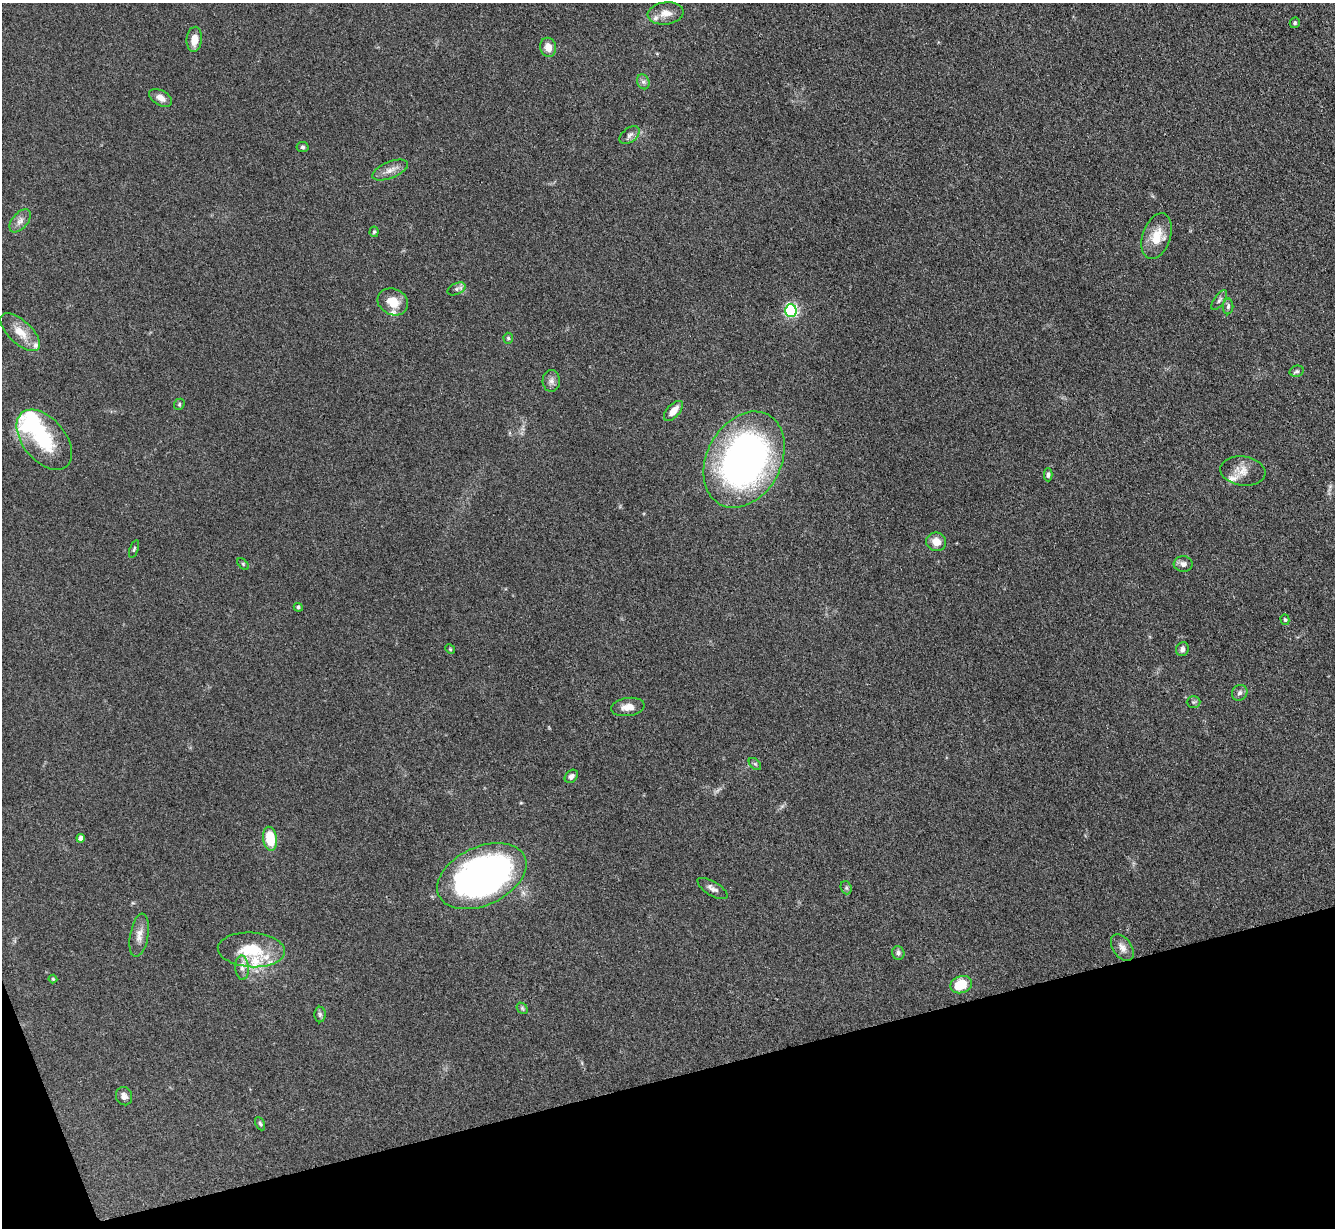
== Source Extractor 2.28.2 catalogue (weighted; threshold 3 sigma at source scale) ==
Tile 14 of 4 x 4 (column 2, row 4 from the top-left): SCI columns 1342-2674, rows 278-1503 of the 5350 x 5332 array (HDU 1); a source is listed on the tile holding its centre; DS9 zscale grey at full resolution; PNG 1337 x 1230 px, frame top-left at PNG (2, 3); each listed source drawn as its Kron ellipse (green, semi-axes under 4 px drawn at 4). Shown black and unused: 13% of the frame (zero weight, under 3 of 4 exposures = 1% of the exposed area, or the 3 px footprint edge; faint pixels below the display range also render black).
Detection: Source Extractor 2.28.2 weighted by HDU 2 'WHT'; one run over the whole footprint, this tile lists its part. Background 0.116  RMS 0.0069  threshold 0.031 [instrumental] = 3 sigma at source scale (4.5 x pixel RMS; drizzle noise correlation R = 1.50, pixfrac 1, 0.05/0.05 arcsec/px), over >= 5 px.
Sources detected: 64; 1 inside a brighter object's white glare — neither listed nor drawn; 7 inside a brighter listed object's ellipse — not listed separately; the other 56 listed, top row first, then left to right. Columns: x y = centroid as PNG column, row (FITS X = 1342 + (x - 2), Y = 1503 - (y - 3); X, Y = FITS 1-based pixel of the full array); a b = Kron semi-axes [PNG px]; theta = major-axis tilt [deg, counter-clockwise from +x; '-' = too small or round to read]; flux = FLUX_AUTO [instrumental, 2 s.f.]
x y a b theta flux
666 13 18 11 7 6.7
1295 23 5 5 - 1.1
194 39 12 7 84 7.8
548 47 10 8 -78 6.4
643 82 8 6 -68 2
161 98 12 7 -30 4.4
630 135 11 7 39 3
302 147 6 5 - 1.3
390 170 19 8 21 5.7
20 221 13 7 50 3.9
374 232 5 4 - 1
1157 236 23 14 71 14
456 289 9 5 24 2
1219 300 11 5 56 2.1
393 302 16 13 -26 11
1228 306 8 5 88 1.8
791 311 6 5 - 120
20 332 25 11 -43 11
508 338 5 4 - 0.96
1297 371 7 5 13 1.3
551 381 11 8 88 3.1
179 404 6 5 - 1.1
673 411 12 6 48 6.7
44 440 35 21 -50 37
744 460 51 37 62 270
1243 471 22 14 -7 8.5
1048 475 6 4 -89 1.6
936 542 10 9 - 7.1
134 549 9 4 69 1.1
243 564 7 4 -46 0.98
1183 564 9 8 - 2.9
298 607 4 4 - 1.2
1285 620 5 4 - 0.96
450 649 5 4 - 0.76
1182 649 7 6 - 2
1240 693 8 7 - 2.1
1194 702 7 5 1 1.4
628 707 17 9 8 6.6
755 764 7 4 -44 1.2
571 776 7 5 44 2.1
81 838 4 4 - 3.4
270 839 12 7 -83 21
482 876 47 29 25 300
712 888 17 7 -31 3.3
846 888 7 5 -70 1.3
139 935 22 9 80 6.1
1122 948 15 9 -56 4.7
251 950 34 17 -4 28
898 953 7 6 - 1.9
242 968 12 6 -85 3.8
53 979 4 4 - 0.74
961 985 11 8 21 17
522 1008 6 4 -47 1.2
320 1014 8 6 -90 1.6
124 1096 9 8 - 3
260 1124 7 4 -63 1.2